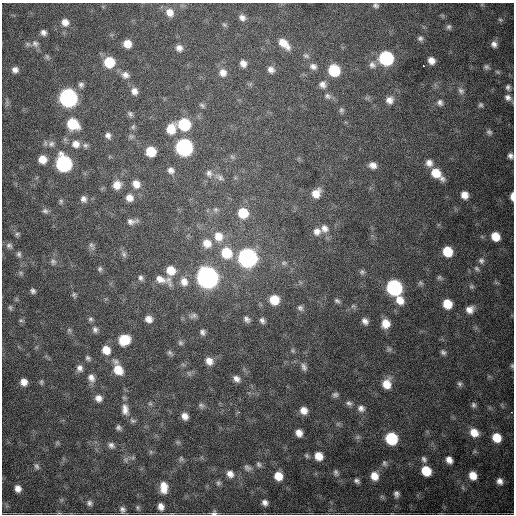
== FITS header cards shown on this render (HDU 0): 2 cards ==
NAXIS1  =                  512
NAXIS2  =                  512

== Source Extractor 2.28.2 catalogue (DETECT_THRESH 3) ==
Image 512 x 512 px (HDU 0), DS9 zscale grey, 1 PNG px = 1 image px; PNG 516 x 516 px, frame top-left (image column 1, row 512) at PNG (2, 3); no overlay
Background 2480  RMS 50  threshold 149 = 3 sigma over >= 5 px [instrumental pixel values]
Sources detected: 198; all 198 listed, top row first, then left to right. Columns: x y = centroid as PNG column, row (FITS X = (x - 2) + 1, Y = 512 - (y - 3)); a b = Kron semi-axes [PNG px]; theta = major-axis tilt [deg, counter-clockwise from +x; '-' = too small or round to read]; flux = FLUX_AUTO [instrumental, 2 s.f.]
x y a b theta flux
376 6 7 5 -9 7.7e+03
170 12 10 9 - 3.0e+04
242 18 9 7 -32 1.5e+04
500 20 7 5 -21 5.2e+03
65 22 9 9 - 2.6e+04
224 25 7 4 -20 5.5e+03
449 27 7 6 - 8.2e+03
43 32 6 6 - 1.3e+04
420 38 7 6 - 9.4e+03
35 43 11 10 - 1.8e+04
127 44 7 6 - 3.9e+04
284 44 16 8 -43 4.4e+04
494 44 8 7 - 1.5e+04
179 48 8 7 - 1.7e+04
306 56 9 6 -26 8.7e+03
47 57 7 5 -74 6.8e+03
386 58 9 8 - 4.3e+05
431 60 7 6 - 2.3e+04
109 62 9 9 - 1.1e+05
243 63 8 6 -57 1.9e+04
372 65 11 9 -50 1.8e+04
423 65 2 2 - 3.6e+03
313 66 10 8 -24 1.6e+04
486 67 7 6 - 8.1e+03
15 70 7 7 - 1.7e+04
271 70 8 7 - 1.6e+04
334 70 9 8 - 1.5e+05
223 72 10 10 - 2.5e+04
497 72 7 5 -21 5.3e+03
125 75 10 8 -19 1.8e+04
81 85 7 7 - 9.9e+03
323 85 10 8 -33 1.6e+04
508 87 8 7 - 1.0e+04
134 91 8 7 - 1.9e+04
461 91 10 8 -56 1.4e+04
328 96 10 8 -35 1.2e+04
508 97 9 8 - 1.6e+04
68 98 9 9 - 1.2e+06
389 100 9 9 - 2.3e+04
7 103 13 3 83 7.0e+03
440 103 9 9 - 1.5e+04
202 105 8 5 -45 6.5e+03
481 105 6 6 - 7.4e+03
341 110 8 6 -79 7.3e+03
130 114 8 6 -60 7.7e+03
72 124 10 8 -38 1.2e+05
184 124 9 8 - 2.0e+05
133 127 7 5 69 6.3e+03
171 129 11 9 70 5.5e+04
489 132 8 6 -37 9.3e+03
108 135 7 6 - 1.3e+04
131 136 7 5 -30 6.7e+03
51 144 9 9 - 1.5e+04
76 144 11 10 - 2.9e+04
85 145 7 6 - 8.6e+03
184 147 9 9 - 8.8e+05
151 152 8 7 - 8.3e+04
510 156 7 6 - 1.2e+04
232 157 7 5 -44 7.0e+03
42 159 8 8 - 4.0e+04
429 163 9 8 - 2.0e+04
64 164 10 9 - 6.6e+05
373 165 8 7 - 1.9e+04
171 170 9 7 -39 1.6e+04
209 173 11 9 -67 1.9e+04
436 174 14 8 -42 7.2e+04
220 177 13 7 -31 1.6e+04
136 184 10 8 -54 2.8e+04
117 185 10 9 - 3.3e+04
316 193 9 7 55 3.5e+04
464 195 7 6 - 2.8e+04
512 196 7 3 88 2.0e+04
129 198 9 8 - 2.3e+04
83 199 8 7 - 1.4e+04
61 201 7 5 78 6.4e+03
215 209 7 7 - 1.0e+04
45 211 9 7 -27 1.0e+04
243 213 10 10 - 8.3e+04
132 221 12 6 7 1.7e+04
324 228 11 10 - 2.4e+04
317 231 10 9 - 2.1e+04
17 234 7 5 26 6.7e+03
218 236 13 12 - 5.0e+04
495 236 8 7 - 5.4e+04
207 243 12 10 -49 4.0e+04
9 246 9 7 -33 1.1e+04
92 246 12 6 -64 1.1e+04
447 251 8 7 - 8.8e+04
226 253 12 10 -54 1.1e+05
19 254 8 6 -89 8.5e+03
124 254 10 6 -56 1.1e+04
247 258 10 9 - 1.4e+06
481 261 8 8 - 1.1e+04
53 262 9 8 - 1.2e+04
284 263 7 6 - 8.9e+03
100 269 8 6 89 7.7e+03
477 269 8 6 -46 7.5e+03
171 270 11 10 - 5.3e+04
362 272 7 6 - 8.0e+03
21 273 6 5 - 6.3e+03
141 278 8 7 - 1.0e+04
207 278 10 9 - 2.4e+06
439 278 8 6 -53 6.9e+03
160 279 26 9 -26 4.2e+04
184 282 12 10 -69 2.9e+04
420 283 7 6 - 7.1e+03
471 287 7 7 - 6.9e+03
394 288 9 8 - 6.7e+05
33 291 6 5 - 8.9e+03
74 295 8 6 87 6.9e+03
274 300 9 9 - 7.1e+04
400 300 11 9 -59 4.0e+04
337 301 8 5 -26 8.3e+03
447 304 8 7 - 6.5e+04
10 307 7 5 -74 5.8e+03
300 308 9 8 - 1.2e+04
470 310 9 8 - 2.4e+04
193 316 10 7 27 1.0e+04
91 319 7 6 - 7.4e+03
149 319 8 7 - 2.2e+04
247 319 8 6 -44 1.2e+04
21 320 6 4 -1 5.1e+03
262 320 8 6 -63 1.1e+04
365 321 9 7 -52 1.6e+04
386 323 9 8 - 4.3e+04
69 330 7 5 -45 6.4e+03
95 330 8 7 - 1.2e+04
202 332 7 6 - 1.0e+04
124 340 9 8 - 1.1e+05
180 343 8 7 - 7.8e+03
389 349 7 6 - 7.8e+03
106 350 9 8 - 4.2e+04
443 352 7 6 - 8.8e+03
170 353 9 6 -41 7.9e+03
88 358 7 5 -40 7.2e+03
209 361 10 8 -48 2.7e+04
512 366 6 4 71 4.7e+03
304 367 10 7 -69 1.3e+04
80 368 8 7 - 1.5e+04
118 370 12 9 -54 6.3e+04
189 373 7 4 -19 7.0e+03
91 378 11 9 -62 2.1e+04
236 379 8 6 -39 1.7e+04
24 382 6 6 - 2.5e+04
41 382 7 4 90 5.4e+03
387 384 11 9 81 5.0e+04
460 384 7 6 - 7.5e+03
335 395 8 6 23 9.0e+03
98 398 8 8 - 2.0e+04
150 403 6 6 - 6.1e+03
349 403 8 7 - 1.1e+04
201 405 8 6 -25 9.2e+03
473 405 7 6 - 7.9e+03
361 408 10 9 - 1.8e+04
125 410 15 9 -82 2.9e+04
304 410 8 7 - 2.7e+04
239 412 3 3 - 4.3e+03
511 412 3 2 - 2.9e+03
185 416 7 6 - 2.2e+04
133 421 9 6 -13 8.7e+03
118 428 7 6 - 8.7e+03
474 432 10 8 -44 4.1e+04
299 433 7 6 - 2.4e+04
358 437 7 6 - 7.6e+03
496 438 8 7 - 6.0e+04
391 439 9 8 - 2.0e+05
178 442 6 6 - 5.8e+03
57 443 6 4 45 5.0e+03
111 445 9 7 -45 1.3e+04
151 452 6 4 90 5.5e+03
319 456 9 8 - 4.3e+04
133 457 7 4 19 5.9e+03
126 459 9 7 -88 1.1e+04
181 459 8 6 -58 7.0e+03
424 459 9 6 -62 1.1e+04
449 460 7 6 - 2.2e+04
384 463 8 6 -62 8.8e+03
259 464 8 6 -46 8.7e+03
37 466 8 6 -70 9.6e+03
247 468 10 7 -25 1.1e+04
426 471 8 7 - 8.5e+04
336 473 9 7 -76 1.0e+04
230 474 9 8 - 2.2e+04
278 476 8 8 - 4.9e+04
374 476 9 8 - 3.8e+04
473 476 8 7 - 4.1e+04
357 481 6 5 - 9.4e+03
500 481 7 6 - 1.8e+04
218 483 7 6 - 7.4e+03
164 487 13 8 -88 4.5e+04
18 489 7 6 - 2.2e+04
396 494 6 5 - 1.1e+04
89 503 7 7 - 1.1e+04
265 503 6 5 - 1.4e+04
161 506 7 6 - 2.0e+04
137 507 7 5 -73 6.2e+03
122 510 8 7 - 1.2e+04
214 513 7 5 6 8.1e+03
At the frame edge (FLAGS 8, measured only in part): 4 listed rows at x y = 510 156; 512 196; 512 366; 214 513